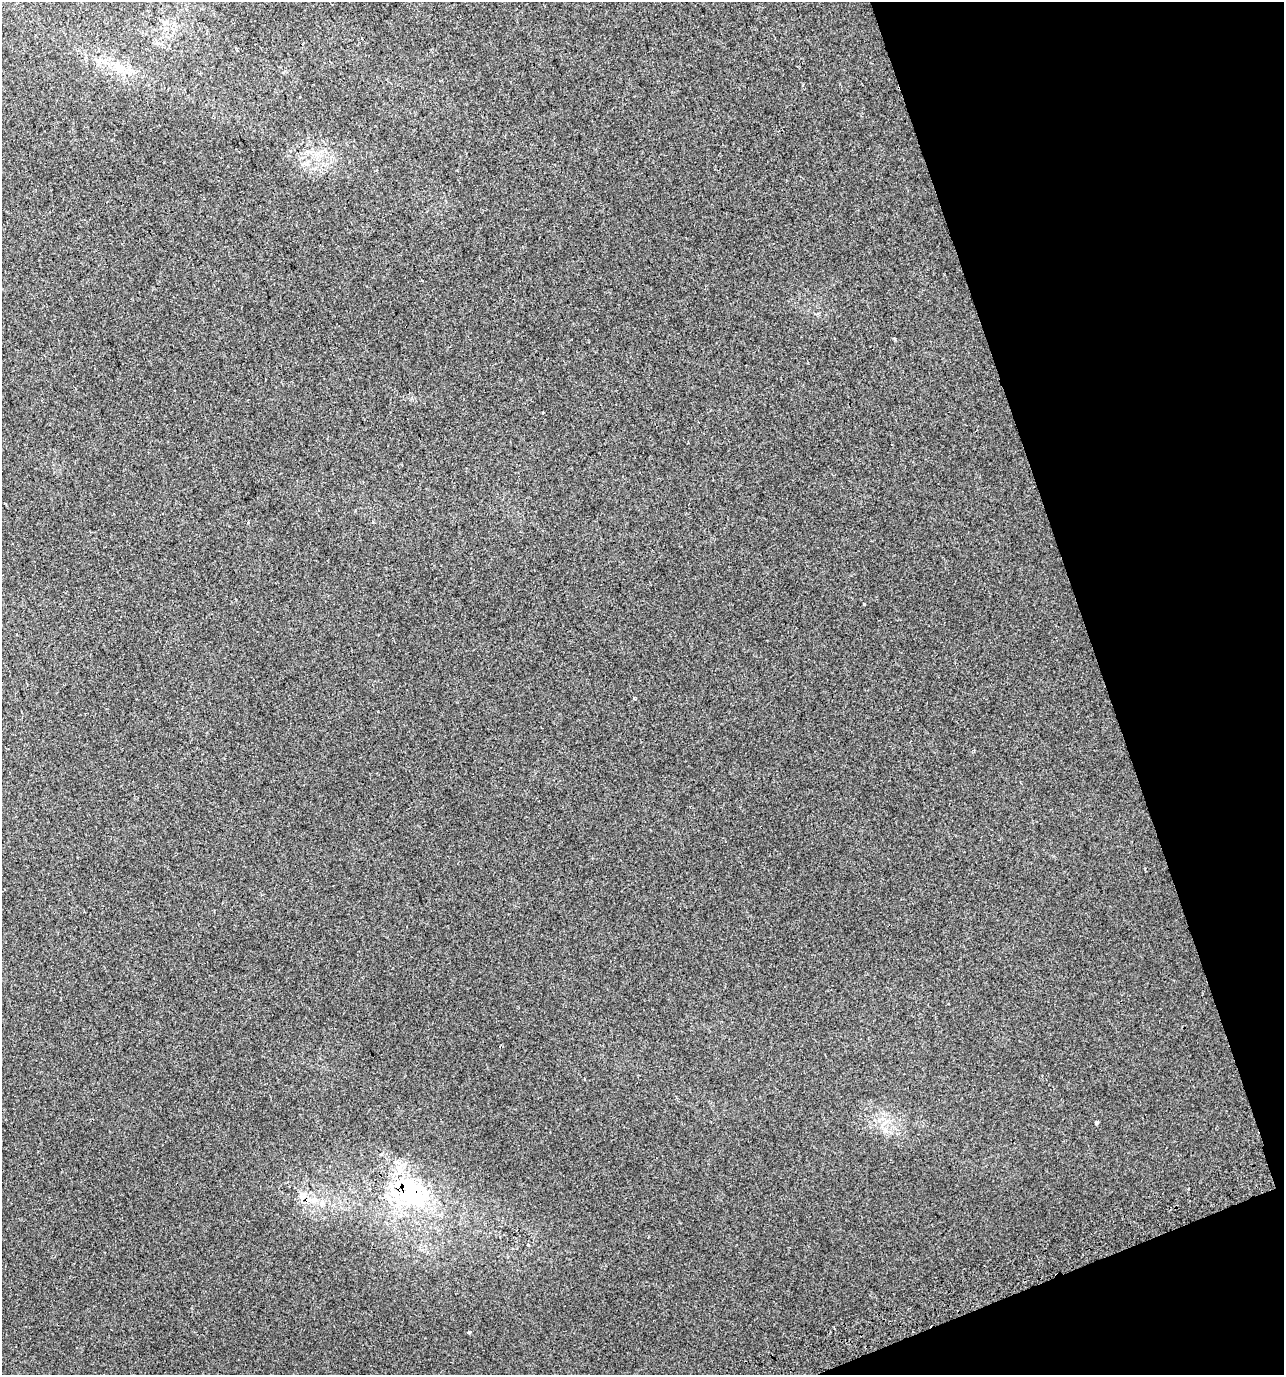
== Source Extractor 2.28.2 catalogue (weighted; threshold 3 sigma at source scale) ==
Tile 12 of 4 x 4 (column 4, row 3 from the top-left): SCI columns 3988-5269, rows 1413-2785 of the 5358 x 5574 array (HDU 1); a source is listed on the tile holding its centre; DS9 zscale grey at full resolution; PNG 1286 x 1377 px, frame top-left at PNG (2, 2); no overlay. Shown black and unused: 17% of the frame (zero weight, under 2 of 3 exposures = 2% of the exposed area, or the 3 px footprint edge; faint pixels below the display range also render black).
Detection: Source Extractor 2.28.2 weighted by HDU 2 'WHT'; one run over the whole footprint, this tile lists its part. Background 0.00367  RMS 0.0038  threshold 0.0171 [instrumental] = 3 sigma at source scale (4.5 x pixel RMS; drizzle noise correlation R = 1.50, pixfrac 1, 0.0396/0.0396 arcsec/px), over >= 5 px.
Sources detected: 13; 2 cosmic-ray / hot-pixel residue — not listed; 1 inside a brighter listed object's ellipse — not listed separately; the other 10 listed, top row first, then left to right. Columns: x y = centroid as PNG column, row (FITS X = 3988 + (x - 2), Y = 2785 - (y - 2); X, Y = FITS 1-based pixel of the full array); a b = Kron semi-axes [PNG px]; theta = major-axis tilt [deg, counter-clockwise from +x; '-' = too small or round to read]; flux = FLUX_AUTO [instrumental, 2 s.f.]
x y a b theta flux
100 60 6 6 - 1.2
119 68 14 7 28 2.9
319 211 2 2 - 0.32
864 604 4 2 - 0.56
634 699 4 3 - 0.39
1096 1123 3 3 - 1.5
412 1192 55 39 -50 45
302 1194 13 5 -17 1.8
322 1203 8 6 76 1.4
468 1332 4 3 - 1.7
Overlapping masked pixels (flux is a lower limit): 1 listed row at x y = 412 1192
Unlisted compact peaks at least as high as the median listed source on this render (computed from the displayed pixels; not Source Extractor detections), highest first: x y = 895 339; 248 523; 543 412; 373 522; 457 170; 1053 856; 803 85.